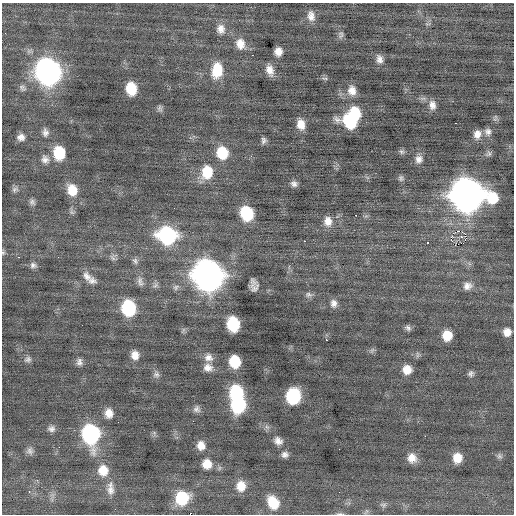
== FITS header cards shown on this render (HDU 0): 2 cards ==
NAXIS1  =                  512 / Axis length
NAXIS2  =                  512 / Axis length

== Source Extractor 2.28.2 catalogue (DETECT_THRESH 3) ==
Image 512 x 512 px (HDU 0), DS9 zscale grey, 1 PNG px = 1 image px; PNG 516 x 516 px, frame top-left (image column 1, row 512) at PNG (2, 3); no overlay
Background 7.68e-04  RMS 0.84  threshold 2.52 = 3 sigma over >= 5 px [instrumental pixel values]
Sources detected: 107; all 107 listed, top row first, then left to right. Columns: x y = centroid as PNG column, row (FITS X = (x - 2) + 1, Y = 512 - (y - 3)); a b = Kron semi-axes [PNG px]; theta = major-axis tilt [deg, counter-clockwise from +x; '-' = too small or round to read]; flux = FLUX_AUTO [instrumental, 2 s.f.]
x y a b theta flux
311 16 13 9 -81 440
221 29 13 11 -84 460
341 35 10 7 87 190
240 44 14 11 -77 650
278 51 8 7 - 460
252 55 2 2 - 210
379 59 11 8 -71 310
217 70 17 11 82 1500
270 70 12 7 -72 500
48 72 14 13 - 33000
325 78 8 4 -8 110
22 88 10 7 -45 170
131 89 11 8 -81 1600
352 90 13 10 -83 520
432 105 12 9 -81 390
160 108 9 6 -77 140
355 114 13 11 -72 2000
495 119 7 5 30 110
350 122 17 11 -32 2200
455 123 2 2 - 73
301 124 11 8 -82 600
488 132 10 9 - 270
45 133 10 7 -84 240
477 134 10 8 82 450
21 137 9 8 - 310
264 140 7 6 - 160
401 152 7 7 - 130
59 153 11 9 -83 1900
222 153 12 10 -79 1700
488 154 8 7 - 150
45 159 12 10 -52 330
419 159 11 9 70 340
207 172 14 11 83 1400
401 178 8 7 - 150
294 184 7 6 - 210
15 189 9 7 11 160
72 190 13 10 -71 990
467 195 15 14 - 84000
492 198 14 11 -49 1600
32 202 8 7 - 170
247 213 11 10 - 2700
356 215 2 2 - 300
328 221 12 10 -84 500
458 231 2 2 - 360
167 235 14 13 - 7300
461 236 3 3 - 61
451 238 4 3 - 1200
304 241 3 2 - 430
428 242 3 3 - 860
3 253 6 5 - 92
19 257 2 2 - 830
113 257 10 6 -62 180
135 261 9 6 -65 170
33 265 9 7 -11 200
208 275 15 14 - 65000
87 276 14 10 -48 420
92 281 11 8 3 280
140 282 14 8 -73 270
155 285 8 6 24 160
254 285 12 7 -82 370
467 286 11 10 - 370
176 287 9 7 38 180
308 295 10 7 -12 180
334 303 10 8 -80 300
128 308 12 10 -79 4500
233 324 11 9 -78 3000
408 328 8 6 -40 160
183 330 7 4 72 100
507 332 8 8 - 450
447 335 9 8 - 980
326 340 3 2 - 430
372 350 8 4 45 110
135 355 10 8 -85 500
209 358 12 10 -25 390
28 359 9 8 - 190
79 362 9 7 -90 230
235 362 10 9 - 1800
208 367 11 10 - 420
407 370 9 9 - 690
471 373 8 7 - 170
156 374 9 8 - 200
236 393 12 11 - 3700
293 396 11 10 - 4600
238 405 12 11 - 4800
197 409 9 9 - 220
109 413 11 9 -83 510
51 429 10 8 6 240
91 434 14 11 -83 10000
278 441 11 8 -33 340
201 445 9 8 - 540
59 447 2 2 - 41
30 451 10 9 - 240
285 454 8 7 - 240
499 456 8 7 - 150
412 458 10 10 - 570
457 458 9 8 - 790
207 464 11 10 - 780
103 470 13 11 -80 940
241 486 12 10 86 780
110 489 20 10 -88 540
29 492 3 3 - 110
182 498 13 12 - 2700
273 503 14 10 -60 1300
383 505 10 6 -5 160
115 509 2 2 - 27
366 511 8 4 63 100
340 514 9 4 -4 100
At the frame edge (FLAGS 8, measured only in part): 2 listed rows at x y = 3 253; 340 514